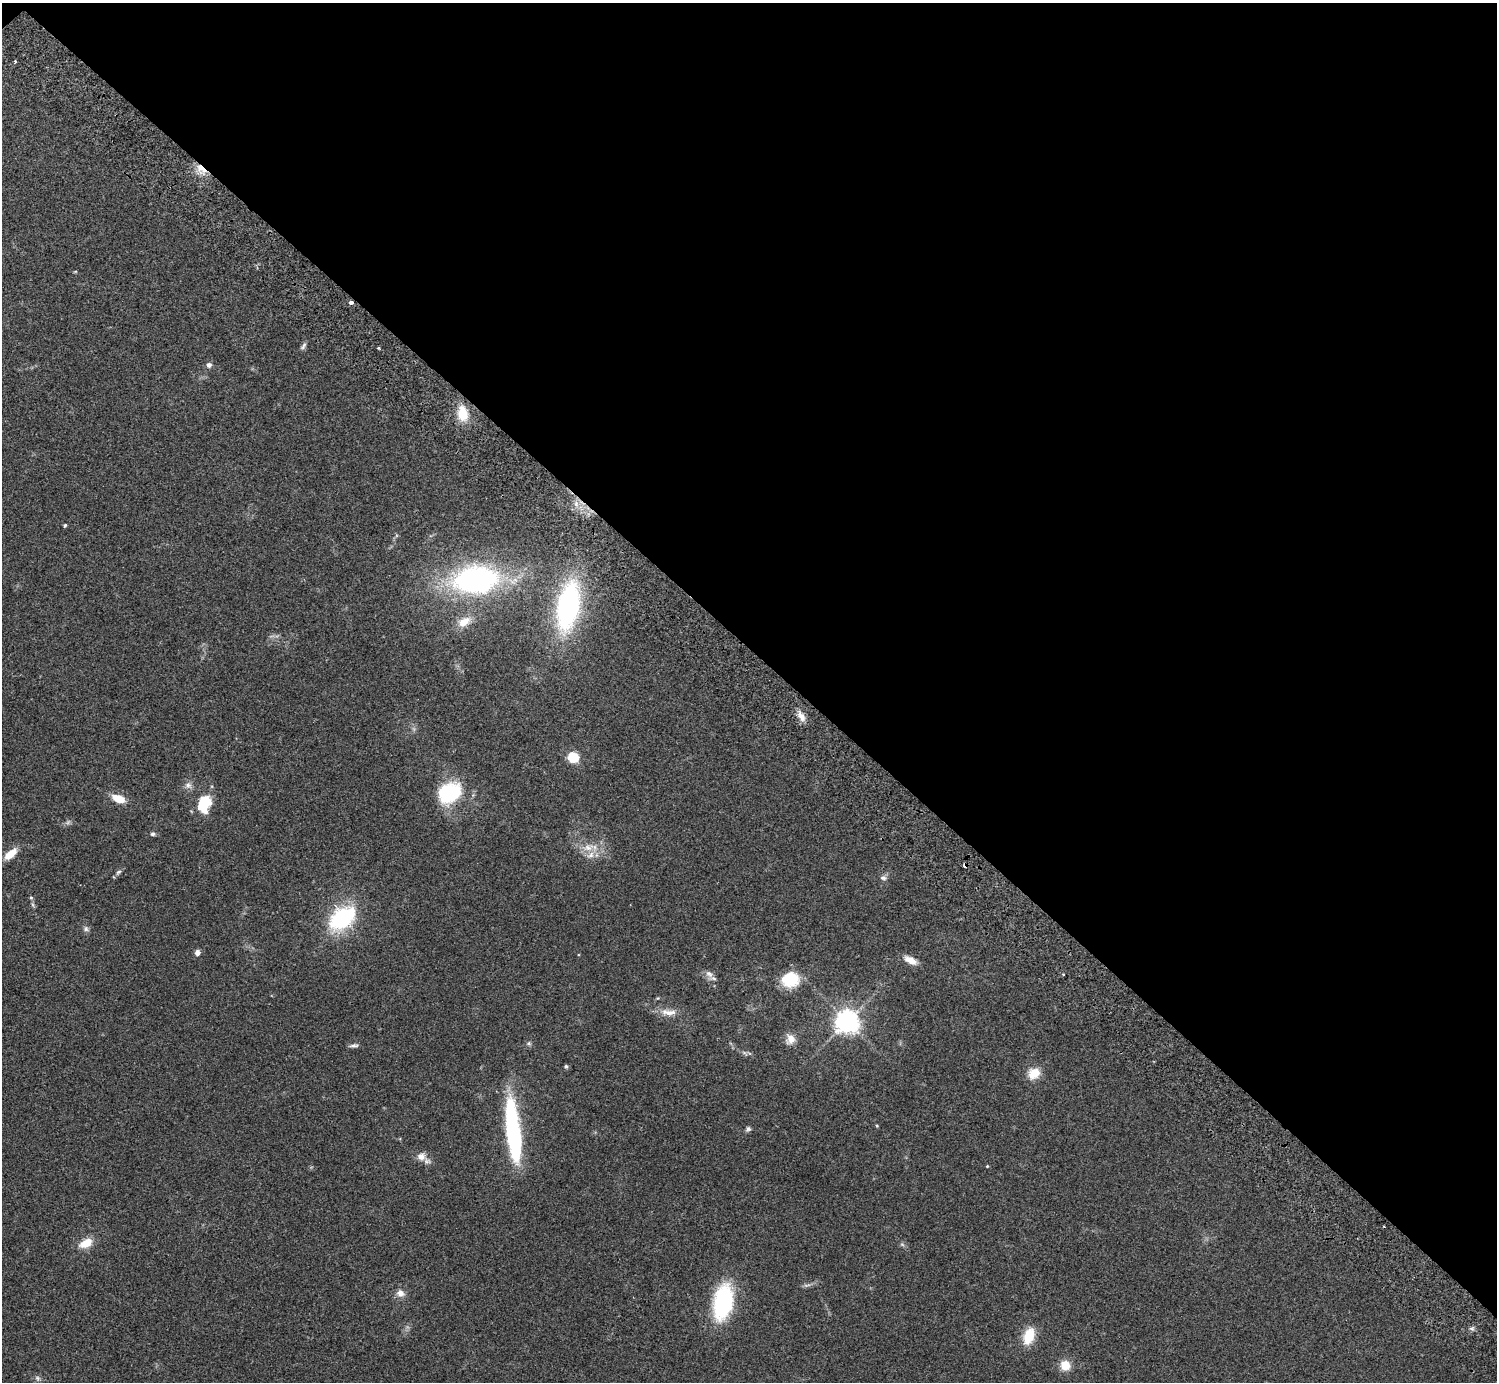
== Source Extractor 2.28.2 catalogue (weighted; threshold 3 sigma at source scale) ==
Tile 3 of 4 x 4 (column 3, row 1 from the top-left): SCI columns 3035-4529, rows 4349-5728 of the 6072 x 6073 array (HDU 1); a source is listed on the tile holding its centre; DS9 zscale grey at full resolution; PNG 1499 x 1384 px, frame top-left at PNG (2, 3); no overlay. Shown black and unused: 47% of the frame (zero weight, under 2 of 3 exposures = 3% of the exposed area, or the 3 px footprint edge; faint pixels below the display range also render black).
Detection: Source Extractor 2.28.2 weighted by HDU 2 'WHT'; one run over the whole footprint, this tile lists its part. Background 0.0731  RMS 0.0082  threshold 0.037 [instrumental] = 3 sigma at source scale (4.5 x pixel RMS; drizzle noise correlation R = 1.50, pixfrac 1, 0.05/0.05 arcsec/px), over >= 5 px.
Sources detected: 60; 3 too faint to see at this stretch — not listed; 2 inside a brighter listed object's ellipse — not listed separately; the other 55 listed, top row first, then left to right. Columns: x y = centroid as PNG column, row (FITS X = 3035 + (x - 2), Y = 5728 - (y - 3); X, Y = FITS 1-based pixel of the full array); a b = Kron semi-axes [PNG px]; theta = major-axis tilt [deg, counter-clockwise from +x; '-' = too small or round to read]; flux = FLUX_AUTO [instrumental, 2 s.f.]
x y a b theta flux
15 61 3 3 - 0.8
201 169 18 10 -52 10
75 271 5 3 - 0.74
351 302 4 3 - 5.4
303 346 12 5 57 2.2
378 348 3 2 - 1.1
209 365 7 7 - 2.8
463 414 17 11 -80 19
576 504 9 7 -89 4.6
65 525 4 4 - 1
476 580 43 24 5 200
568 606 43 19 80 180
464 622 19 11 28 11
801 716 16 8 -57 6.5
573 757 5 5 - 77
188 785 10 9 - 3.9
449 792 21 17 31 63
118 798 13 7 -20 14
204 804 19 13 69 29
153 834 6 5 - 1.8
587 848 14 11 4 10
10 854 14 6 40 15
965 865 4 3 - 5.6
118 872 9 5 44 2
883 878 9 7 -18 2.6
33 905 9 4 -60 1.4
342 918 27 18 42 77
86 929 9 6 -38 2.3
197 952 6 6 - 3.6
910 960 16 8 -27 8.4
709 974 13 10 -45 4.7
1063 974 3 2 - 0.68
790 979 19 17 6 29
658 998 4 4 - 0.76
668 1012 24 9 -2 9.1
847 1021 7 7 - 740
790 1039 13 12 - 7.4
529 1043 7 6 - 1.7
354 1045 11 5 8 2.5
745 1053 9 3 -56 1.4
566 1066 5 5 - 1.3
1034 1073 13 11 36 14
877 1126 5 3 - 0.73
748 1129 7 6 - 1.9
513 1132 53 11 -83 150
421 1156 11 11 - 7
987 1166 4 3 - 0.74
86 1243 17 10 25 12
902 1244 7 4 -2 1.4
400 1293 11 9 -31 5.4
723 1302 30 16 79 97
1472 1329 7 4 0 1.7
1029 1336 15 9 71 23
1065 1365 12 11 - 11
37 1378 8 6 -53 2.1
Overlapping masked pixels (flux is a lower limit): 3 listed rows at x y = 201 169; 351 302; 965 865